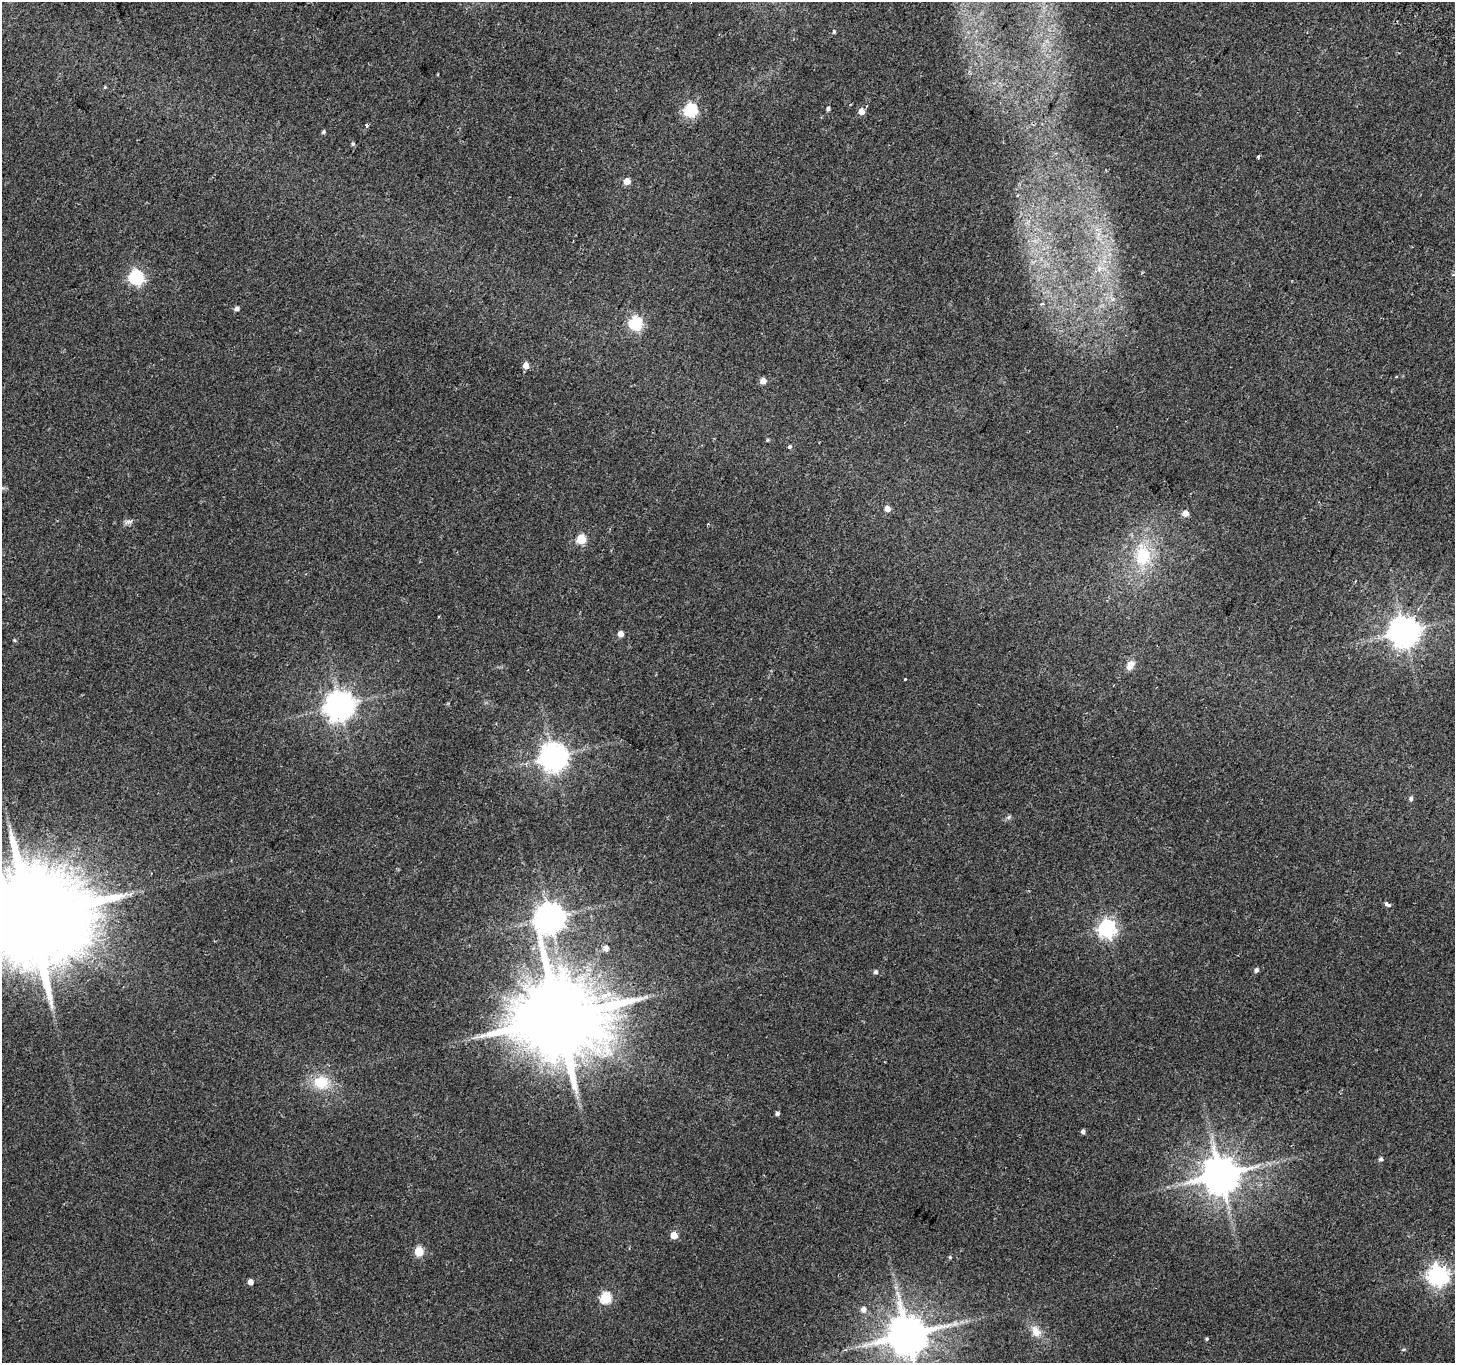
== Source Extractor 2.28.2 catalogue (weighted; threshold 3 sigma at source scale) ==
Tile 10 of 4 x 4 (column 2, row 3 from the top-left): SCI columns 1485-2937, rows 1609-2969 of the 5882 x 6004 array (HDU 1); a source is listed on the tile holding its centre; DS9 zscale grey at full resolution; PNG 1457 x 1365 px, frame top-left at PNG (2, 2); no overlay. Shown black and unused: <1% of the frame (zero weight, under 2 of 3 exposures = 3% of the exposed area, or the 3 px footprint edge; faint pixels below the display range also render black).
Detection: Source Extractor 2.28.2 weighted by HDU 2 'WHT'; one run over the whole footprint, this tile lists its part. Background 0.0514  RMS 0.0053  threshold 0.0239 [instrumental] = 3 sigma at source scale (4.5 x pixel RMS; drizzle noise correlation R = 1.50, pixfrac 1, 0.0396/0.0396 arcsec/px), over >= 5 px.
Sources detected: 61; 2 cosmic-ray / hot-pixel residue — not listed; the other 59 listed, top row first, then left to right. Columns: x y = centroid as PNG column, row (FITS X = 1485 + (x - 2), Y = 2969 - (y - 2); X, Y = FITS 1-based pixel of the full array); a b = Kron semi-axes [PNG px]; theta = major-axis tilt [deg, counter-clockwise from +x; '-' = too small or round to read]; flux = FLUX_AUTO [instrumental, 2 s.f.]
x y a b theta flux
834 32 5 4 - 0.69
105 87 4 4 - 0.55
828 109 4 4 - 1.2
690 110 6 6 - 78
861 111 6 5 - 4.1
367 126 4 3 - 1.7
324 132 5 4 - 0.89
353 144 5 5 - 0.85
627 181 5 5 - 5.2
1017 195 4 3 - 0.57
1100 268 13 7 16 4.5
1453 274 4 3 - 0.66
136 277 6 6 - 110
1042 304 6 4 20 0.84
236 309 5 4 - 2
635 323 6 6 - 80
526 365 6 5 - 4.4
763 381 5 5 - 4
767 440 5 4 - 0.59
790 446 3 3 - 5.3
887 509 5 5 - 3.8
1185 513 6 5 - 4
129 521 12 4 0 1.6
708 524 3 3 - 0.46
581 539 5 5 - 27
1143 556 20 14 90 26
1404 632 9 9 - 870
620 634 5 5 - 4.1
14 640 5 4 - 0.56
1130 665 10 7 54 5.1
905 679 3 3 - 0.76
340 706 9 9 - 730
553 757 9 8 - 680
1411 799 6 5 - 1.2
1009 817 7 4 71 0.9
1387 904 6 3 -32 2.7
31 917 30 24 43 15000
550 918 10 9 - 830
1107 928 7 7 - 200
606 948 5 5 - 2.7
1256 970 5 5 - 1.5
875 972 5 5 - 1.3
558 1018 22 20 35 8900
321 1082 18 15 -8 15
777 1113 5 4 - 1.3
1083 1131 4 4 - 1.5
1381 1159 5 5 - 1.2
1221 1175 10 10 - 1600
674 1235 5 5 - 7.2
419 1251 5 5 - 21
950 1257 5 4 - 0.68
1437 1275 7 7 - 310
250 1282 5 4 - 3.4
606 1298 6 6 - 47
863 1309 6 6 - 2.6
1036 1331 16 12 -61 6.3
908 1335 11 11 - 2000
1206 1339 4 4 - 0.72
1403 1349 6 4 3 0.81
Overlapping masked pixels (flux is a lower limit): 1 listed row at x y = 31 917
Isophote crosses this tile's border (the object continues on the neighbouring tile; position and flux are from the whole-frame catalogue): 2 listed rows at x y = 31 917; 908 1335